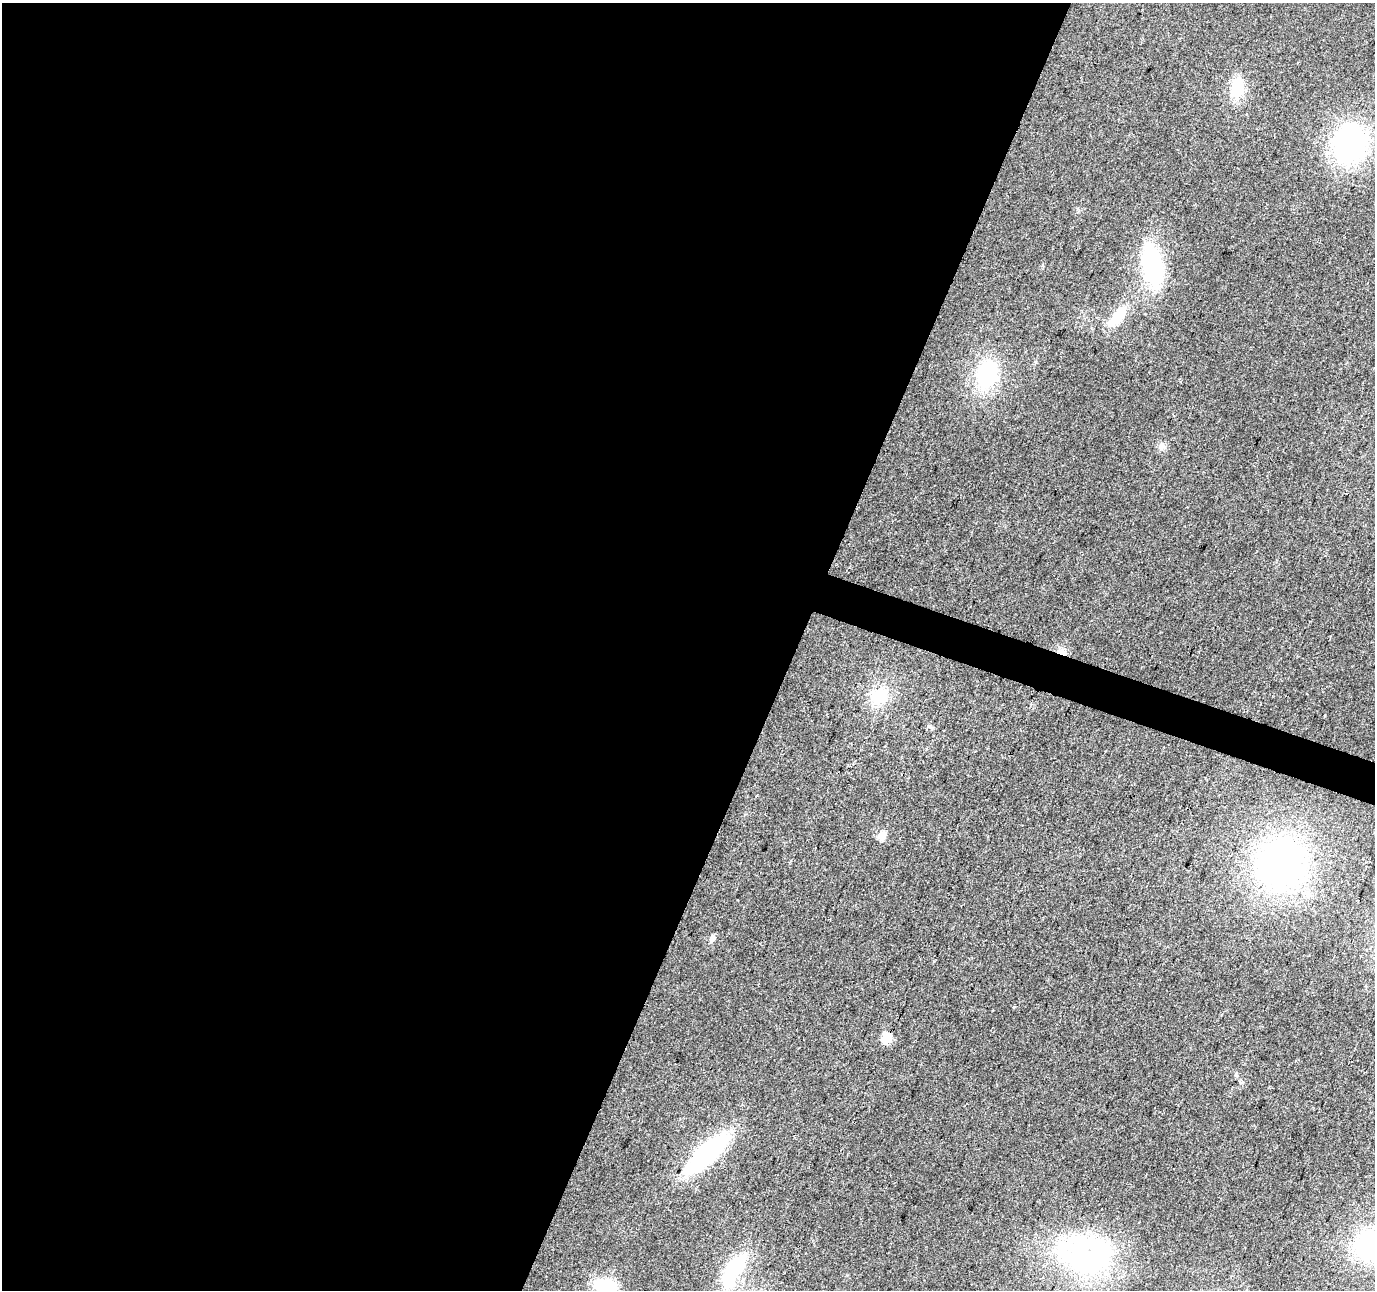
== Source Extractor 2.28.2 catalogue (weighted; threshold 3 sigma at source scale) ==
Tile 5 of 4 x 4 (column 1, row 2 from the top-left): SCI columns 1-1373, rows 2790-4077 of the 5500 x 5642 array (HDU 1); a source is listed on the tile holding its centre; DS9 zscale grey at full resolution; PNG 1377 x 1292 px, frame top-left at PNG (2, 3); no overlay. Shown black and unused: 59% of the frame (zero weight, under 2 of 3 exposures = <1% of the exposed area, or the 3 px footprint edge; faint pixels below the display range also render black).
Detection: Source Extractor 2.28.2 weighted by HDU 2 'WHT'; one run over the whole footprint, this tile lists its part. Background 0.0384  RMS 0.0065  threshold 0.0294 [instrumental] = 3 sigma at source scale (4.5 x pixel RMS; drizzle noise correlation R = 1.50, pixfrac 1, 0.0396/0.0396 arcsec/px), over >= 5 px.
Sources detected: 20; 1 cosmic-ray / hot-pixel residue — not listed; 1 inside a brighter listed object's ellipse — not listed separately; the other 18 listed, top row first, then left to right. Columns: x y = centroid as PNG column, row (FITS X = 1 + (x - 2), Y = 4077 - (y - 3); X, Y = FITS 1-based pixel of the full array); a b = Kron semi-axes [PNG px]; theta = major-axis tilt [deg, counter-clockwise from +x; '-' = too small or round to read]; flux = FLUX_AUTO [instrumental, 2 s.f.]
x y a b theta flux
1237 88 18 12 81 22
1351 143 40 32 83 120
1152 265 43 19 -79 71
1117 316 34 13 51 17
987 374 28 21 74 48
1162 446 9 7 67 2.8
1062 652 11 7 -42 4
879 695 24 18 49 19
882 836 5 5 - 18
1280 864 50 45 68 230
712 938 9 7 88 2.4
1014 1007 3 3 - 2.4
886 1038 5 5 - 41
706 1154 48 16 42 91
1373 1246 34 28 8 110
1087 1255 67 45 -6 140
734 1268 38 16 59 46
605 1286 25 15 -15 28
Overlapping masked pixels (flux is a lower limit): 2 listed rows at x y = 1062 652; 886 1038
Isophote crosses this tile's border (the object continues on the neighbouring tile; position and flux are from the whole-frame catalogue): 2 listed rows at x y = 1373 1246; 605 1286
Unlisted compact peaks at least as high as the median listed source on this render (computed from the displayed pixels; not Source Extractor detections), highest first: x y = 1325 715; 930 726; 1036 362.